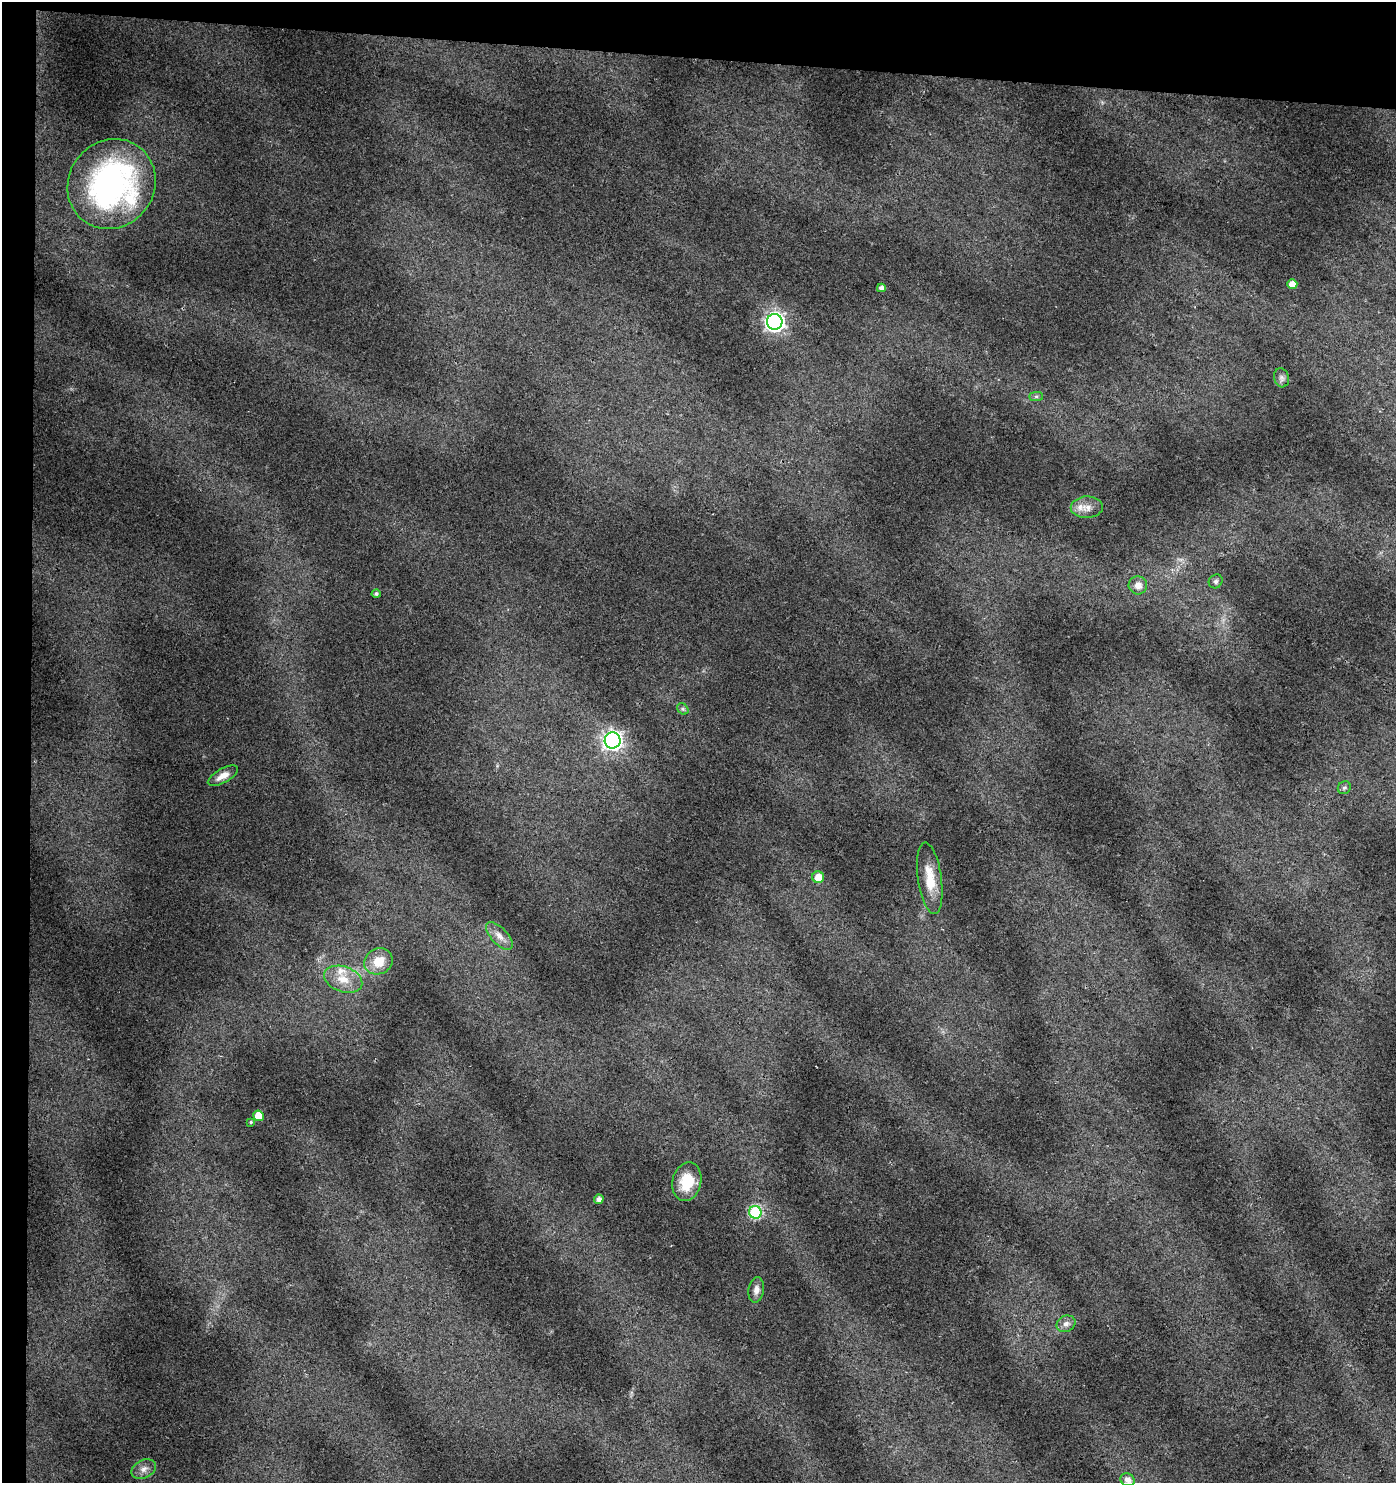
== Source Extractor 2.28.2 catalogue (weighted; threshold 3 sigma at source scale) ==
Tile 1 of 3 x 3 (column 1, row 1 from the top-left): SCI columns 280-1673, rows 2962-4442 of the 4687 x 4448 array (HDU 1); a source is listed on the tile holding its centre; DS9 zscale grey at full resolution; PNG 1398 x 1485 px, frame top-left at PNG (2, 2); each listed source drawn as its Kron ellipse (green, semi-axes under 4 px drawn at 4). Shown black and unused: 6% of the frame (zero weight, under 2 of 3 exposures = <1% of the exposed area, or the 3 px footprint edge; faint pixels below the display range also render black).
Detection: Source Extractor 2.28.2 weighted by HDU 2 'WHT'; one run over the whole footprint, this tile lists its part. Background 0.0641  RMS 0.0087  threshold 0.0392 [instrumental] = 3 sigma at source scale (4.5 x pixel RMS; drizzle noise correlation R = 1.50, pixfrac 1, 0.0396/0.0396 arcsec/px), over >= 5 px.
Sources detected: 30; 1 cosmic-ray / hot-pixel residue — neither listed nor drawn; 1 inside a brighter listed object's ellipse — not listed separately; the other 28 listed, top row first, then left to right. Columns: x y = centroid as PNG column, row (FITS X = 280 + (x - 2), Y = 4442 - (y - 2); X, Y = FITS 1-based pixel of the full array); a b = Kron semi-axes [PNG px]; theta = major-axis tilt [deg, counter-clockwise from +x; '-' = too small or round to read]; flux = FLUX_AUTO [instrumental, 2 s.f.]
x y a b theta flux
112 184 46 43 53 240
1292 284 5 4 - 8
881 288 4 4 - 3.7
775 322 8 8 - 390
1281 378 9 7 -75 3
1036 396 7 4 0 1.8
1087 507 16 11 2 8.8
1216 581 7 6 - 2.2
1138 585 9 9 - 7
376 594 4 4 - 1.8
683 709 6 5 - 1.5
613 740 8 8 - 370
223 776 17 7 30 8.2
1344 788 7 6 - 1.9
818 877 6 6 - 13
930 878 36 12 -82 22
499 936 17 8 -47 7.7
378 961 14 12 28 17
343 979 20 12 -19 15
258 1116 5 5 - 16
251 1122 4 4 - 1.1
687 1182 19 14 77 26
599 1199 5 4 - 4.5
755 1212 6 6 - 96
756 1290 13 7 82 5.4
1066 1324 10 8 25 4.3
144 1469 13 9 25 5.9
1127 1480 7 6 - 5.5